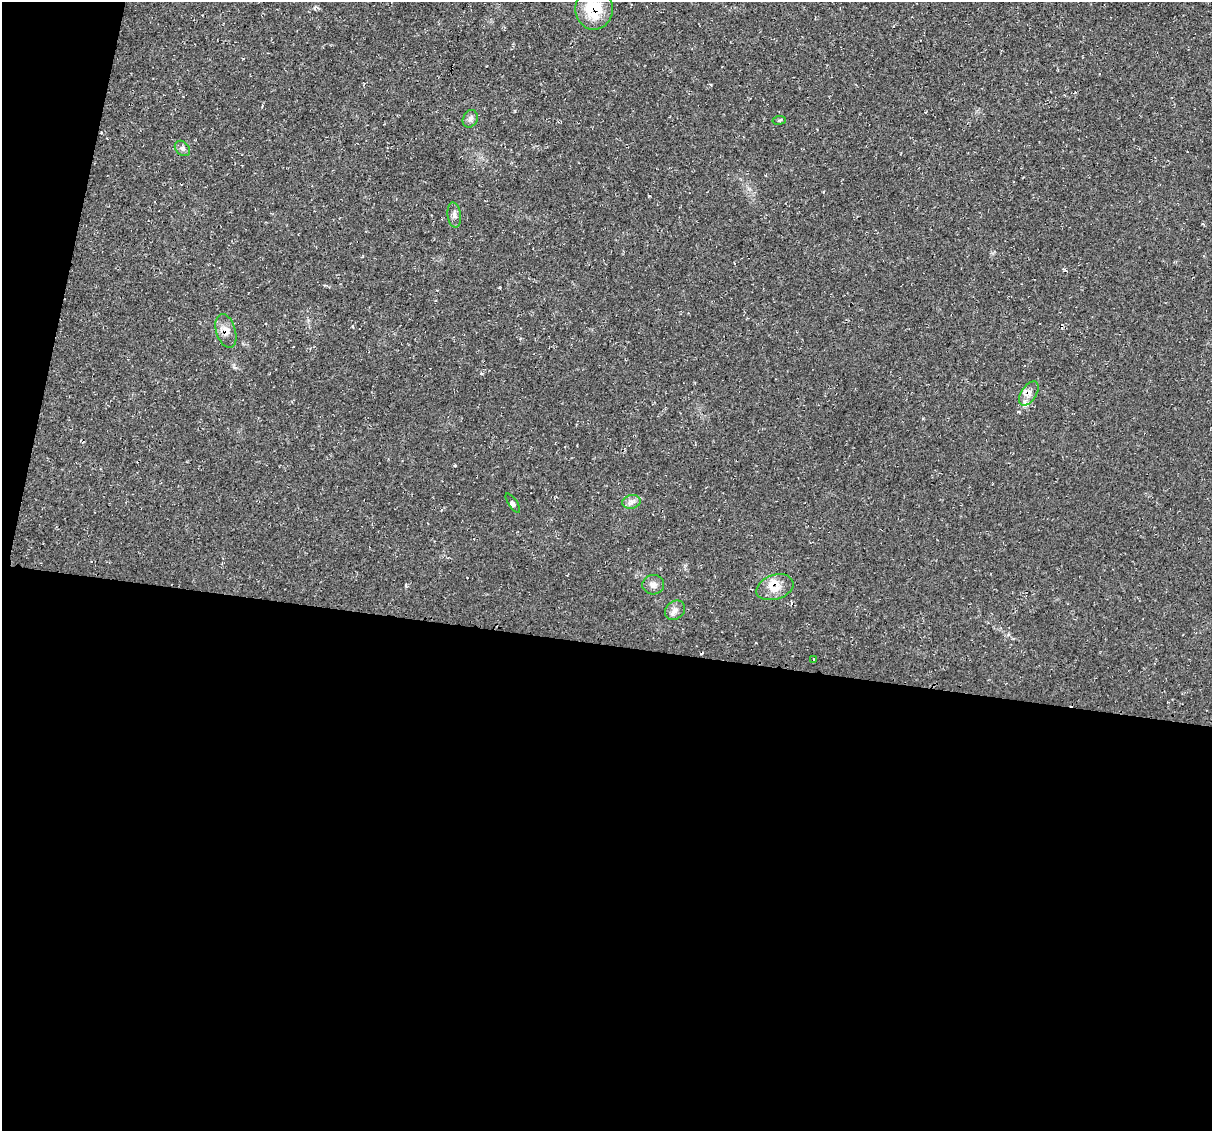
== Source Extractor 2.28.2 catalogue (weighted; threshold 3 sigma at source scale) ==
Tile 13 of 4 x 4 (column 1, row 4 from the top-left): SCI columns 15-1224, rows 115-1243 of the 4856 x 4871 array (HDU 1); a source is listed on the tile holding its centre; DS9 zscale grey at full resolution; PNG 1214 x 1133 px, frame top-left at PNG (2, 2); each listed source drawn as its Kron ellipse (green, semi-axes under 4 px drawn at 4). Shown black and unused: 46% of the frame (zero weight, under 2 of 3 exposures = <1% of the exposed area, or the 3 px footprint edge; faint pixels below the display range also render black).
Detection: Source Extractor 2.28.2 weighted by HDU 2 'WHT'; one run over the whole footprint, this tile lists its part. Background 0.0207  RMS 0.0061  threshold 0.0275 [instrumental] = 3 sigma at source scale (4.5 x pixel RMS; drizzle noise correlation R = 1.50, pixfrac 1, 0.05/0.05 arcsec/px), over >= 5 px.
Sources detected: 16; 1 cosmic-ray / hot-pixel residue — neither listed nor drawn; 2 inside a brighter listed object's ellipse — not listed separately; the other 13 listed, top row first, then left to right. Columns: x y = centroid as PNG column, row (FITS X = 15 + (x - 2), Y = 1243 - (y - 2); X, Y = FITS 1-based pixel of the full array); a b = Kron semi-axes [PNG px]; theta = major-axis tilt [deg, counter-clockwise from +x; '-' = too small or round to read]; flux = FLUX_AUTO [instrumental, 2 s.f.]
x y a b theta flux
594 9 20 19 - 22
470 119 9 7 64 2.4
779 120 7 3 8 0.72
182 148 8 6 -46 2
454 215 12 7 -83 2.5
226 331 17 9 -73 5.5
1029 393 14 7 56 4.3
631 502 9 7 13 2.5
513 503 11 4 -56 1.4
653 585 11 9 5 3.4
775 587 19 12 18 8.5
675 610 11 9 38 3
814 659 3 2 - 0.43
Overlapping masked pixels (flux is a lower limit): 3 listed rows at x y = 594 9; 226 331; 775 587